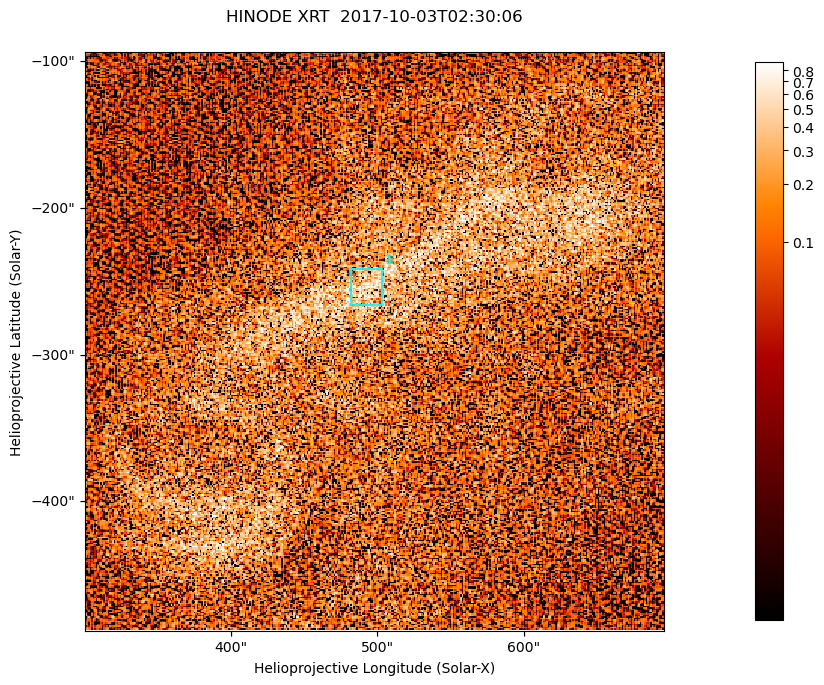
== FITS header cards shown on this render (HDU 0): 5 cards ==
TELESCOP= 'HINODE  '           /
INSTRUME= 'XRT     '           /
DATE_OBS= '2017-10-03T02:30:06.125' /
CTYPE1  = 'Solar-X '           /
CTYPE2  = 'Solar-Y '           /

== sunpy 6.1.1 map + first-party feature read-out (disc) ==
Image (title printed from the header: HINODE XRT  2017-10-03T02:30:06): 384 x 384 px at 1.03 arcsec/px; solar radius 958 arcsec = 932 px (partial field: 5.4% of the solar disc is inside the frame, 100% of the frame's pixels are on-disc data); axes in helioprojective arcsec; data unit not stated in the header (colour bar unlabelled)
Orientation: roll -0.357 deg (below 1 deg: not rotated)
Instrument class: DISC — disc imager (sunpy class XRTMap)
Bright regions (active regions / flare kernels): reference = the on-disc median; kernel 3 px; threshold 5 sigma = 0.384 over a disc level ~0.102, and >= 1.15x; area >= 147 px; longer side >= 5 px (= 5.1 arcsec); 1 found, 1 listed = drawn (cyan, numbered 1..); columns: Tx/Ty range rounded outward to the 5 arcsec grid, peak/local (2 s.f.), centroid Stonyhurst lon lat
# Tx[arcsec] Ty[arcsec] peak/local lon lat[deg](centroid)
1 480..505 -270..-240 7.6 +31 -10